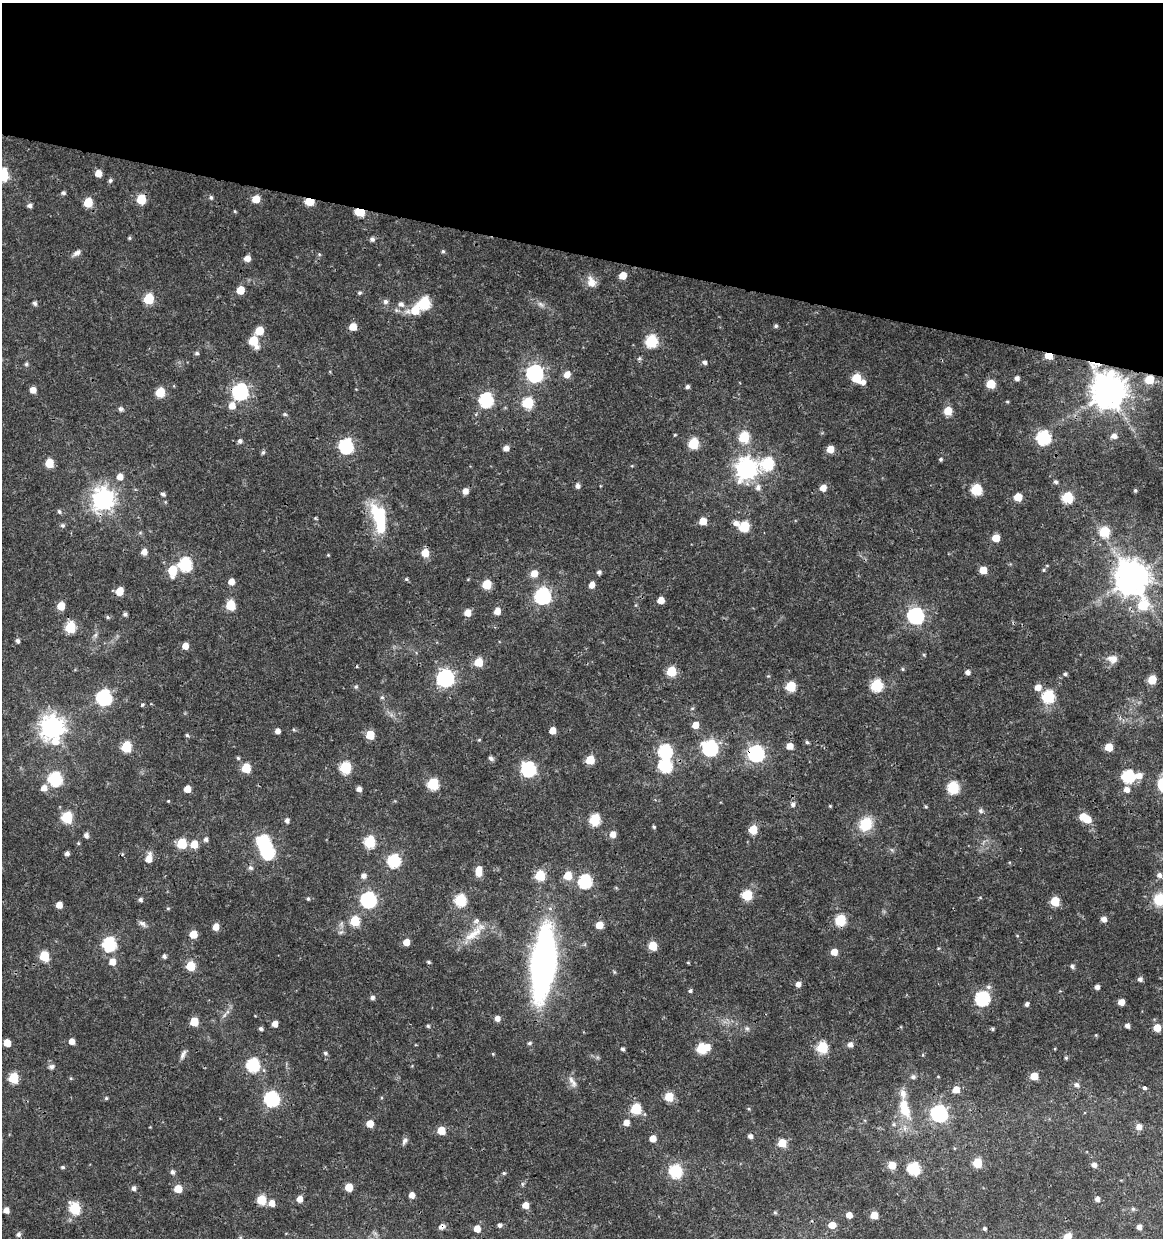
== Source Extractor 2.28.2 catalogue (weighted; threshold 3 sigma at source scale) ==
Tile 2 of 4 x 4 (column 2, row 1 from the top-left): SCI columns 1444-2604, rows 3707-4942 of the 5147 x 4948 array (HDU 1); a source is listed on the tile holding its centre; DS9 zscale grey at full resolution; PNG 1165 x 1240 px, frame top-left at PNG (2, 3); no overlay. Shown black and unused: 20% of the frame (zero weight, under 3 of 4 exposures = <1% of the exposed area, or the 3 px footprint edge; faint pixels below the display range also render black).
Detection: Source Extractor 2.28.2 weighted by HDU 2 'WHT'; one run over the whole footprint, this tile lists its part. Background 0.0216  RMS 0.002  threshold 0.00884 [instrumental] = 3 sigma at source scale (4.5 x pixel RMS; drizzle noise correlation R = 1.50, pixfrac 1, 0.0396/0.0396 arcsec/px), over >= 5 px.
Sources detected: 328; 4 inside a brighter object's white glare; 1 cosmic-ray / hot-pixel residue — not listed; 4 inside a brighter listed object's ellipse — not listed separately; the other 319 listed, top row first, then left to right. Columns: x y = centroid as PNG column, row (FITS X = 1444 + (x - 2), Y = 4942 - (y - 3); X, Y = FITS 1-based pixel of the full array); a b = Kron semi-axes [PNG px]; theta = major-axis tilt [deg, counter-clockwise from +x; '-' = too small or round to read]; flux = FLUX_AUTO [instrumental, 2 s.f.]
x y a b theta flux
98 173 6 5 - 1.8
3 175 7 6 - 18
110 180 6 5 - 0.42
63 193 5 4 - 0.43
211 197 5 5 - 0.41
141 199 6 6 - 6.3
256 199 6 6 - 2.9
309 201 6 5 - 6.5
88 202 6 6 - 5.7
29 205 5 5 - 0.62
235 211 5 4 - 0.2
360 212 6 5 - 8.9
129 238 5 4 - 0.25
372 239 6 6 - 0.64
443 251 5 4 - 0.3
77 252 11 6 36 0.85
319 254 5 4 - 0.24
247 258 6 5 - 1.5
623 275 6 5 - 2.5
591 282 15 10 -66 1.8
240 290 6 5 - 3.4
359 293 5 5 - 0.31
149 299 6 6 - 9.4
385 302 7 6 - 0.64
35 303 6 5 - 0.5
424 303 7 7 - 16
401 304 8 7 - 0.91
541 304 11 6 -37 0.79
415 310 12 9 21 4.1
776 326 5 5 - 0.4
353 327 6 6 - 2.6
259 331 6 6 - 4
253 341 6 6 - 6.1
651 341 7 6 - 18
256 347 7 6 - 0.79
197 353 5 5 - 0.39
1048 356 5 4 - 3.8
704 362 6 5 - 0.53
26 364 5 5 - 0.32
1095 364 21 3 -12 1.3
535 373 8 7 - 65
567 374 7 6 - 1.7
856 378 6 6 - 5.3
1017 378 5 4 - 0.76
1149 379 6 5 - 5.8
862 382 7 6 - 0.98
991 384 6 5 - 5.8
687 387 4 4 - 0.52
33 390 6 5 - 1.4
1108 391 10 10 - 520
160 392 6 6 - 7
240 392 8 7 - 46
486 400 7 7 - 29
1007 402 5 3 - 0.21
528 403 6 6 - 12
232 406 7 7 - 1.9
121 409 6 6 - 0.46
948 411 6 6 - 4.3
285 414 6 5 - 0.29
1114 436 7 6 - 1.1
744 437 6 6 - 11
1043 438 7 7 - 26
240 441 5 5 - 0.55
693 443 6 6 - 9.5
346 446 7 7 - 34
506 448 6 5 - 1
830 449 6 5 - 2.4
263 452 6 5 - 0.35
941 459 5 4 - 0.33
49 463 6 6 - 4.8
768 464 8 7 - 16
632 466 5 3 - 0.17
746 469 9 8 - 120
120 477 6 6 - 1.7
1055 482 5 5 - 0.43
578 486 5 5 - 0.81
758 487 9 7 86 0.93
823 488 6 5 - 1.7
976 489 6 6 - 11
1135 490 5 4 - 0.31
465 491 6 5 - 1.3
163 494 5 4 - 0.49
1018 497 5 5 - 3.3
1067 497 6 6 - 12
103 499 8 8 - 150
59 511 6 5 - 0.4
378 515 30 17 -61 9.3
315 518 4 4 - 0.2
703 521 6 6 - 2.8
736 523 7 7 - 1.1
62 525 6 5 - 0.43
744 527 6 6 - 9.9
1104 532 6 6 - 8.6
996 538 5 5 - 3.2
144 552 6 6 - 1.2
425 553 6 6 - 2.7
328 555 4 4 - 0.18
185 564 7 7 - 26
172 570 8 6 85 6.1
983 570 6 5 - 2.7
1044 570 5 4 - 0.25
599 572 5 5 - 0.53
534 573 7 6 - 2.3
1131 578 10 10 - 440
406 579 5 4 - 0.27
231 582 6 5 - 1.7
487 584 6 6 - 6.7
592 585 6 5 - 1.4
119 591 6 6 - 3
543 596 7 7 - 53
661 600 5 5 - 2.3
231 605 6 6 - 7.9
1143 605 10 8 77 7.9
61 606 6 5 - 3.4
497 611 6 5 - 1.8
468 613 6 5 - 2.1
125 614 5 5 - 0.46
915 616 7 7 - 55
107 617 6 4 -88 0.26
70 627 7 6 - 12
18 641 5 4 - 0.5
185 646 5 5 - 1.9
924 655 4 4 - 0.24
1112 659 14 10 -4 1.6
478 662 6 6 - 4.5
902 669 5 4 - 0.25
671 671 6 6 - 7.6
967 672 5 5 - 0.76
1065 674 5 4 - 0.41
768 676 4 4 - 0.21
445 678 8 7 - 67
1152 680 6 5 - 5.2
876 685 6 6 - 16
791 686 6 6 - 8.5
356 687 5 5 - 0.36
1038 687 7 6 - 1.6
104 697 7 7 - 43
382 697 5 5 - 0.31
1048 697 7 6 - 17
142 705 4 4 - 0.36
692 708 6 4 2 0.24
695 725 6 6 - 2
52 727 10 8 -88 170
294 730 5 3 - 0.23
552 730 5 5 - 2.1
277 731 5 5 - 1
187 735 5 5 - 0.31
370 735 6 5 - 5.4
479 740 5 3 - 0.2
807 742 5 4 - 0.33
790 746 6 5 - 1.9
126 747 6 6 - 10
1109 747 5 5 - 3.6
710 748 7 7 - 43
665 751 7 7 - 26
756 753 7 7 - 58
238 758 5 4 - 0.28
491 758 7 5 -26 0.53
590 760 6 5 - 5
665 766 7 7 - 25
246 768 6 6 - 7.1
345 768 6 6 - 15
528 769 7 7 - 37
1139 775 7 6 - 1.7
1128 776 7 7 - 21
55 779 7 7 - 26
433 784 6 6 - 14
44 788 7 7 - 1.4
953 788 6 6 - 15
187 789 5 5 - 1.9
359 789 5 5 - 0.96
1126 789 6 6 - 1.2
168 801 3 3 - 0.17
793 804 6 6 - 0.62
830 806 4 3 - 0.2
926 806 5 4 - 0.23
981 811 7 6 - 0.48
67 817 6 6 - 14
1083 817 6 5 - 3
595 819 6 6 - 13
287 820 5 5 - 0.63
865 824 18 16 52 4.5
654 827 4 4 - 0.27
753 829 6 6 - 4.5
613 834 6 6 - 1.6
86 835 6 5 - 0.71
206 839 6 5 - 0.59
370 842 6 6 - 15
78 843 5 3 - 0.2
182 843 6 6 - 7.8
194 844 6 6 - 3.3
268 852 7 7 - 27
67 853 5 4 - 0.64
149 858 10 6 75 2.1
394 861 7 6 - 23
251 868 6 6 - 0.54
478 873 7 6 - 2
1159 875 7 6 - 0.74
363 876 6 6 - 0.89
540 876 6 6 - 9.7
568 876 7 6 - 4
585 881 7 7 - 26
747 895 6 6 - 8.6
308 899 5 4 - 0.28
1159 899 14 12 85 4.2
140 900 5 5 - 0.47
368 900 7 7 - 48
460 900 6 6 - 16
1055 901 6 6 - 6.4
59 905 5 5 - 1.8
168 908 5 4 - 0.24
1104 919 6 5 - 1.1
840 920 6 6 - 12
355 921 6 6 - 8.4
142 924 11 6 -35 0.69
599 925 6 5 - 2.8
216 927 6 5 - 1.7
193 934 5 5 - 3.4
473 934 33 11 41 3.7
406 942 5 5 - 2.1
109 944 7 7 - 30
653 946 6 5 - 5.2
834 952 5 5 - 2.3
44 956 6 6 - 7.8
164 956 5 4 - 0.53
112 962 6 6 - 2
429 962 5 4 - 0.28
543 963 66 20 84 75
688 963 5 3 - 0.18
190 966 6 6 - 6.6
1072 966 6 5 - 0.45
1140 979 5 5 - 0.69
798 984 5 5 - 1.1
988 987 7 6 - 0.61
1097 987 5 4 - 0.81
690 991 5 4 - 0.36
372 998 5 5 - 0.62
982 998 7 7 - 29
1121 1002 5 5 - 1.8
1027 1004 5 4 - 0.62
224 1015 9 3 46 0.42
497 1018 5 5 - 1.2
194 1022 6 5 - 5.2
275 1024 5 5 - 1.4
428 1026 5 4 - 0.3
1127 1026 5 4 - 0.79
747 1028 7 5 -62 0.43
1157 1028 6 6 - 2.8
261 1029 5 4 - 0.47
992 1029 5 4 - 0.27
1096 1035 4 4 - 0.17
72 1041 5 5 - 1.5
7 1043 5 5 - 2.7
529 1043 6 4 18 0.34
850 1044 6 5 - 0.94
822 1047 6 6 - 14
623 1049 4 4 - 0.41
701 1049 6 6 - 9.8
325 1053 5 5 - 0.4
493 1054 5 3 - 0.17
183 1055 14 5 64 0.76
1066 1058 5 4 - 0.28
253 1065 7 6 - 24
51 1067 7 6 - 0.61
938 1076 4 3 - 0.15
1034 1076 5 5 - 3.3
913 1077 7 6 - 0.53
13 1078 6 6 - 11
572 1082 18 7 -62 1.2
1076 1085 7 6 - 0.74
1144 1088 4 4 - 1.3
956 1089 6 6 - 2.3
669 1097 6 6 - 5.4
106 1098 4 4 - 0.26
272 1099 7 7 - 38
636 1109 6 6 - 11
749 1109 5 3 - 0.19
905 1110 25 14 -60 5.1
939 1113 7 7 - 61
626 1123 6 5 - 1.5
370 1124 5 5 - 2.6
1139 1127 6 6 - 1.3
441 1131 6 5 - 3.7
750 1136 5 4 - 0.73
653 1139 5 5 - 1.9
405 1141 9 6 63 0.68
782 1143 5 5 - 5.1
977 1163 6 5 - 7.1
892 1165 6 6 - 2.9
1094 1165 5 5 - 0.89
63 1167 5 4 - 0.34
914 1169 6 6 - 20
675 1171 7 6 - 21
172 1172 6 5 - 0.6
504 1173 5 4 - 0.27
522 1184 6 4 -90 0.31
349 1187 5 5 - 3.9
134 1188 5 5 - 0.67
178 1189 6 5 - 3.5
412 1195 5 5 - 1.3
300 1199 6 5 - 1.5
1097 1199 5 5 - 0.75
261 1200 6 6 - 7.9
272 1203 6 5 - 1.8
525 1205 5 5 - 1.9
75 1208 7 6 - 15
1133 1209 6 5 - 0.32
6 1210 5 5 - 1.3
775 1212 5 4 - 0.26
849 1215 5 4 - 1.7
874 1215 5 5 - 2.6
499 1225 5 4 - 0.57
832 1225 6 5 - 2.3
442 1226 8 6 25 0.79
1139 1227 5 4 - 1
984 1228 4 4 - 0.35
477 1229 5 5 - 2.4
18 1234 5 5 - 0.57
1067 1237 6 5 - 4.2
Overlapping masked pixels (flux is a lower limit): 9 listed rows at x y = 141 199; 309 201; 360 212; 1048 356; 1095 364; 1149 379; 1108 391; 756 753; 442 1226
Isophote crosses this tile's border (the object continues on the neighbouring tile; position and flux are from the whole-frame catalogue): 3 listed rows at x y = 3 175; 1159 899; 1067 1237